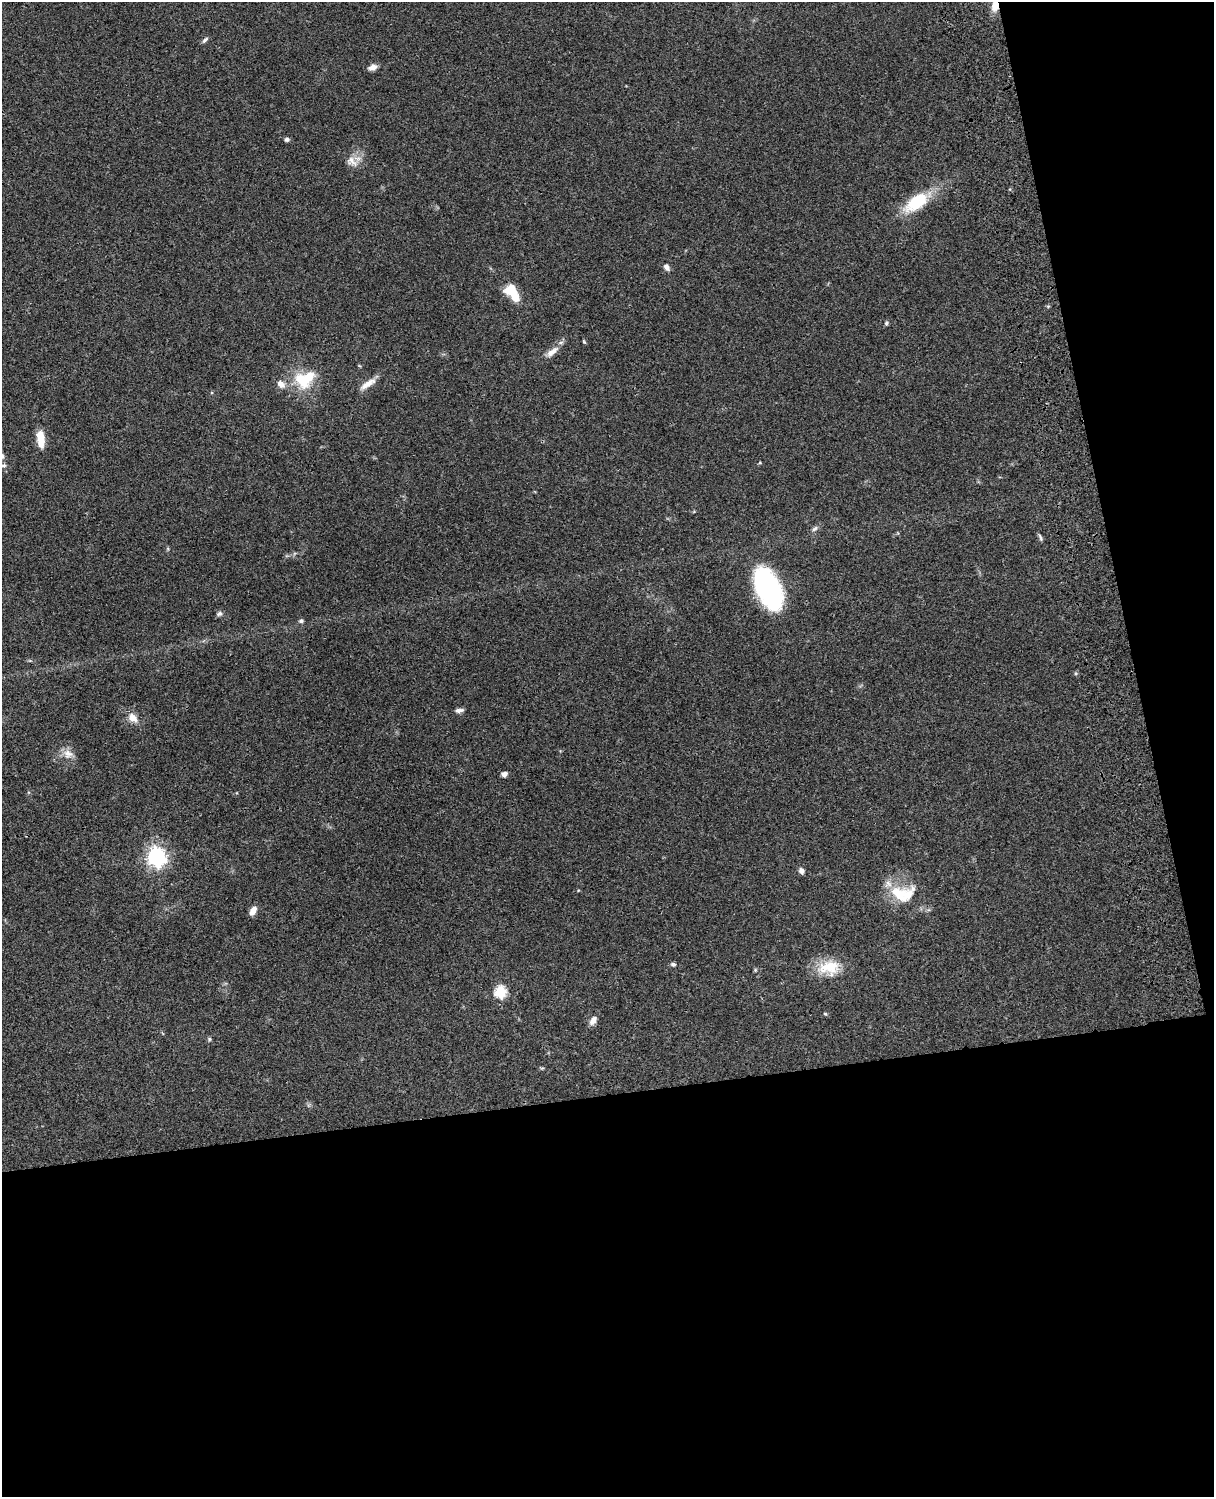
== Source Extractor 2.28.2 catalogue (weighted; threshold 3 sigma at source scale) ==
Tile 12 of 4 x 3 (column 4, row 3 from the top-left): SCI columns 3756-4967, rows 278-1772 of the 5086 x 4927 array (HDU 1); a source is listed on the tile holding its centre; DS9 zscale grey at full resolution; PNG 1216 x 1499 px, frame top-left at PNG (2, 2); no overlay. Shown black and unused: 33% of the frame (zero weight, under 3 of 4 exposures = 6% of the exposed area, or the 3 px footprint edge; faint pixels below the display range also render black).
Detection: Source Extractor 2.28.2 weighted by HDU 2 'WHT'; one run over the whole footprint, this tile lists its part. Background 0.0764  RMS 0.0058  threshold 0.026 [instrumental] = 3 sigma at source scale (4.5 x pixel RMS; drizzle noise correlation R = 1.50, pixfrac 1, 0.05/0.05 arcsec/px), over >= 5 px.
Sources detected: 40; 2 inside a brighter listed object's ellipse — not listed separately; the other 38 listed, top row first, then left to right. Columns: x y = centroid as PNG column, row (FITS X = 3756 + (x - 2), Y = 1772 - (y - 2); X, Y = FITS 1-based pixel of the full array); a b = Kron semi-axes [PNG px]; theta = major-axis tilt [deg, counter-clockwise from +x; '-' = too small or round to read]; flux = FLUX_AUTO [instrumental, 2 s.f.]
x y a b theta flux
995 4 21 8 89 7.1
205 40 10 4 45 1.4
373 67 9 6 21 3.8
287 139 6 5 - 1.3
352 161 18 11 -38 5.4
917 202 31 15 37 26
667 267 8 6 -55 2.7
512 292 21 11 -55 16
886 323 6 5 - 0.98
584 342 5 4 - 0.6
552 352 19 8 38 5.2
305 379 29 20 28 24
368 384 23 7 34 5.6
41 439 19 8 -84 10
2 456 7 6 - 2
760 462 4 4 - 0.54
3 465 9 6 -11 1.8
815 528 11 5 37 1.8
1040 537 11 4 -67 1.2
768 588 28 15 -63 150
219 614 8 6 25 1.4
301 621 6 5 - 1.4
459 710 10 5 9 2.1
133 718 14 10 -42 5.5
68 754 15 12 -18 5.1
504 774 7 5 29 2.3
237 793 4 3 - 0.41
156 857 7 7 - 280
801 871 7 6 - 2
899 894 28 18 -40 19
253 911 10 6 63 4.6
673 964 7 5 -18 1.2
829 967 30 19 4 17
755 970 6 4 47 0.64
500 992 6 6 - 49
825 1014 5 4 - 0.67
593 1021 12 7 56 3.4
209 1039 6 4 90 0.78
Overlapping masked pixels (flux is a lower limit): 1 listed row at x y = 995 4
Isophote crosses this tile's border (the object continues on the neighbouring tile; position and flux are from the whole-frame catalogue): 3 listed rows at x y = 995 4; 2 456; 3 465